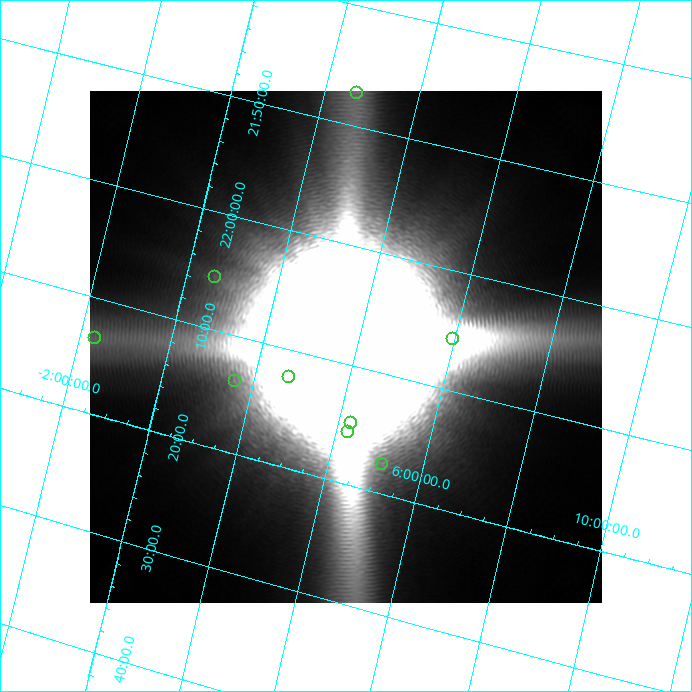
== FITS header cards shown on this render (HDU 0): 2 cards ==
NAXIS1  =                  512 / length of axis1
NAXIS2  =                  512 / length of axis2

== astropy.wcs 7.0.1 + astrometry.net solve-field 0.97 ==
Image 512 x 512 px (HDU 0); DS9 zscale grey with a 90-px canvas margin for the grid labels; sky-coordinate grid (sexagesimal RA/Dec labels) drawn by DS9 from the SOLVED WCS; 9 Tycho-2 reference stars matched to detected sources circled (green)
Header WCS: none
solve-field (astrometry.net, Tycho-2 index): SOLVED blind (the file carries no WCS)
Solved WCS: RA---TAN-SIP/DEC--TAN-SIP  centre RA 22:08:33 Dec +03:46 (332.14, +3.77 deg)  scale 78.2 x 77.1 arcsec/px (non-square pixels)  FOV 667.4' x 658.1'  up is -104 deg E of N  parity flipped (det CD > 0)
(file carries no celestial WCS; the grid is the blind solution)
Tycho-2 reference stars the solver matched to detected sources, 9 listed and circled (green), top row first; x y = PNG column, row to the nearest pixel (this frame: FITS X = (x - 90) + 1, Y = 512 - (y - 91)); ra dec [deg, ICRS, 3 dp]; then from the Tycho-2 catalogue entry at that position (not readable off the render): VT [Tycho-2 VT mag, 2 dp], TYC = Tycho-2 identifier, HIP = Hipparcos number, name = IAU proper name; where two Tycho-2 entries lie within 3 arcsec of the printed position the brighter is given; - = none
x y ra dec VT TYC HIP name
357 93 326.808 +2.686 5.62 548-896-1 107575 -
215 277 331.384 +0.628 7.11 558-2715-1 109052 -
95 338 333.356 -1.654 7.22 5225-580-1 109717 -
453 339 331.424 +5.967 7.66 564-936-1 109069 -
289 377 333.073 +2.734 7.18 562-290-1 109614 -
235 381 333.459 +1.609 8.19 559-768-1 109747 -
351 423 333.695 +4.282 7.08 562-700-1 109837 -
348 432 333.911 +4.271 7.41 562-1375-1 109910 -
382 464 334.374 +5.144 7.58 565-340-1 110058 -